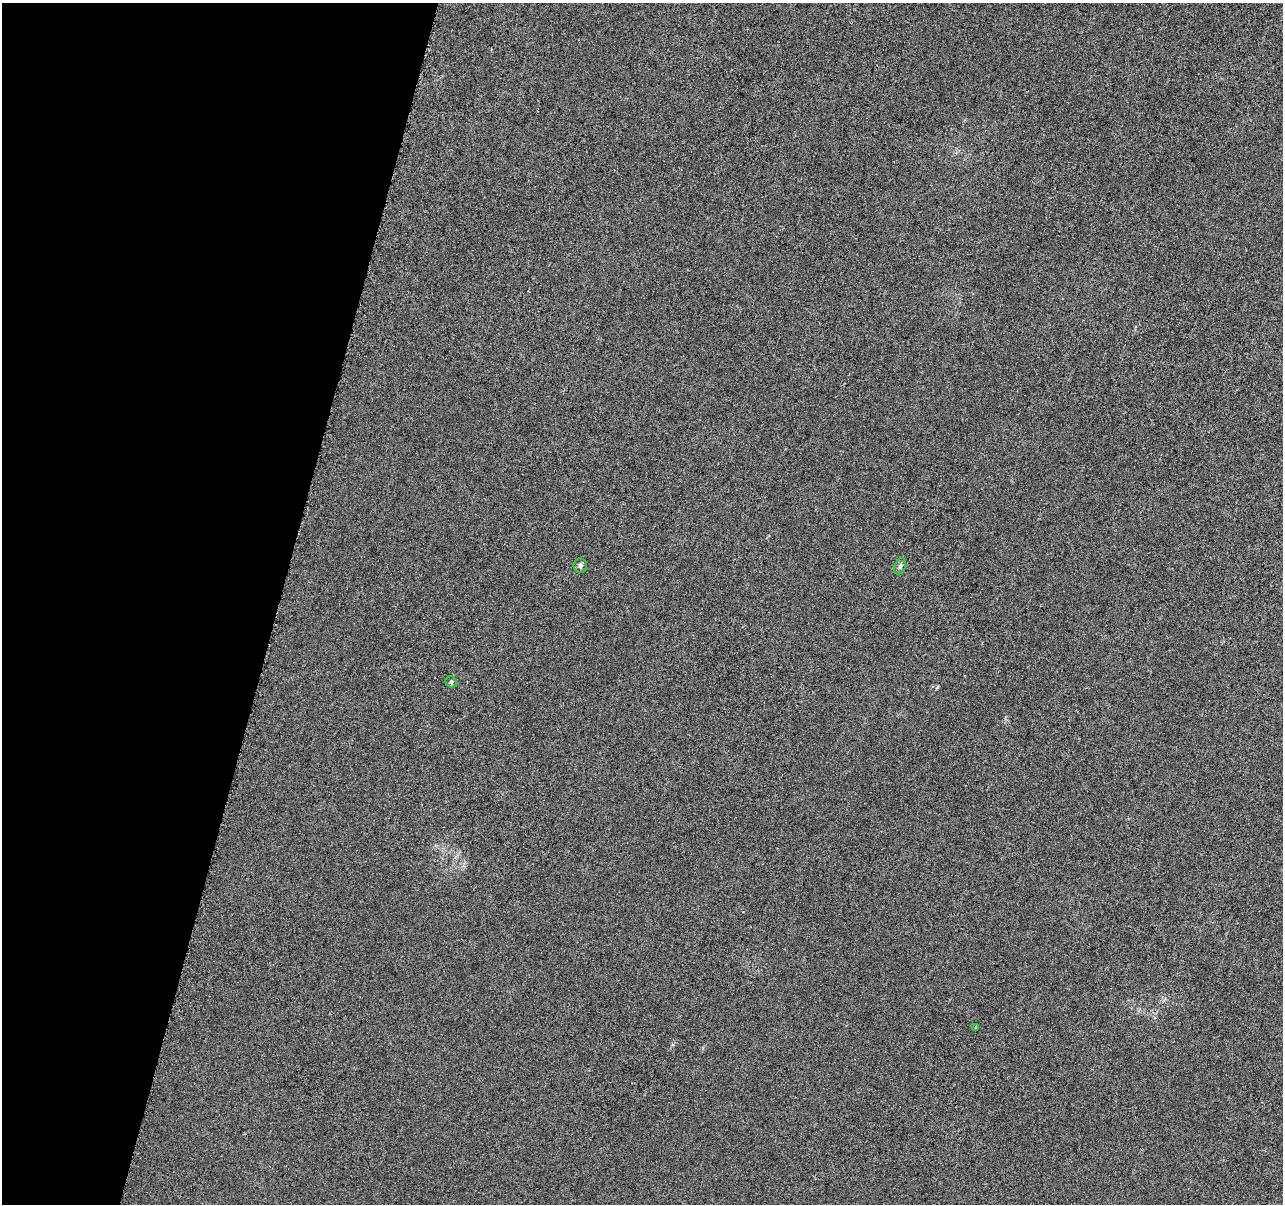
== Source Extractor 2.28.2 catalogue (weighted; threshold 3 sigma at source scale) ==
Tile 9 of 4 x 4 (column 1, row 3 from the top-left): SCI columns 10-1290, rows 1487-2688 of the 5139 x 5321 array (HDU 1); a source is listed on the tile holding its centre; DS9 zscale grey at full resolution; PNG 1285 x 1206 px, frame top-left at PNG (2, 3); each listed source drawn as its Kron ellipse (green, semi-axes under 4 px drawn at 4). Shown black and unused: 22% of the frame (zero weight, under 4 of 8 exposures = <1% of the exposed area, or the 3 px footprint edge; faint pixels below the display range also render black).
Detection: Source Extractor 2.28.2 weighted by HDU 2 'WHT'; one run over the whole footprint, this tile lists its part. Background 0.00117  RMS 0.0022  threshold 0.00885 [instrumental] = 3 sigma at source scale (4.09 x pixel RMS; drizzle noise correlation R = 1.36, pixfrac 0.8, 0.0396/0.0396 arcsec/px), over >= 5 px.
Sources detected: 4; all 4 listed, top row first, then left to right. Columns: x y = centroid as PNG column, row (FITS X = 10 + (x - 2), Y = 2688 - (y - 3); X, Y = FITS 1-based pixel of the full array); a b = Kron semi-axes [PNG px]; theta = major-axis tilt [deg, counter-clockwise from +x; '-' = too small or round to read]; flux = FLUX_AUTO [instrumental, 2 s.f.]
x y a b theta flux
580 565 7 6 - 0.5
900 566 8 5 69 0.5
451 682 6 5 - 0.32
976 1027 4 2 - 0.15